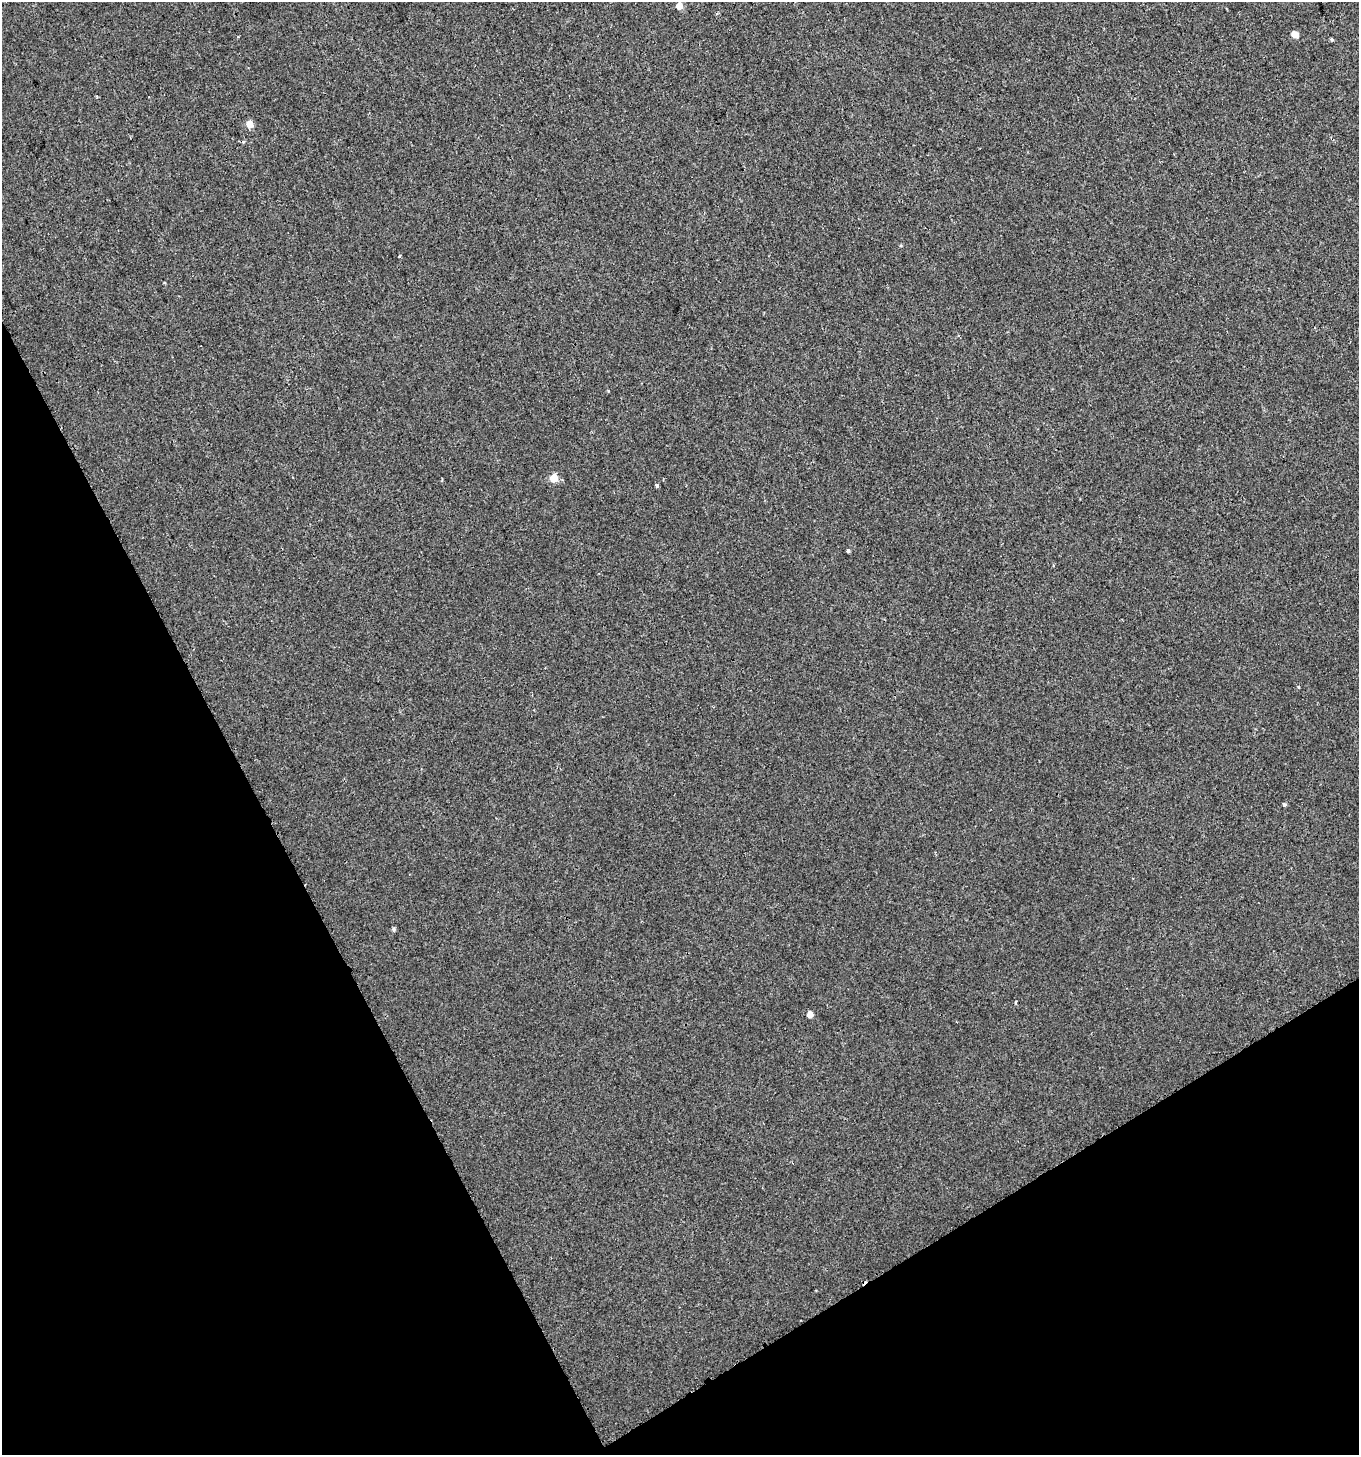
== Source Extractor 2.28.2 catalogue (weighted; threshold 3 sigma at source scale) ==
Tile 14 of 4 x 4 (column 2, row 4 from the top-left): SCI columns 1475-2831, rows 10-1462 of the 5720 x 5827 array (HDU 1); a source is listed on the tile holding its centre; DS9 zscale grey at full resolution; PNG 1361 x 1457 px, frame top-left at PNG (2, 2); no overlay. Shown black and unused: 27% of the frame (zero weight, under 2 of 3 exposures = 1% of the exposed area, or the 3 px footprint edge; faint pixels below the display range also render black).
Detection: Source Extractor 2.28.2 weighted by HDU 2 'WHT'; one run over the whole footprint, this tile lists its part. Background 1.24e-04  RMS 0.0048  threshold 0.0217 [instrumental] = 3 sigma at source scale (4.5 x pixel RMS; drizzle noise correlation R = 1.50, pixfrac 1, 0.0396/0.0396 arcsec/px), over >= 5 px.
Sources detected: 18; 3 cosmic-ray / hot-pixel residue — not listed; the other 15 listed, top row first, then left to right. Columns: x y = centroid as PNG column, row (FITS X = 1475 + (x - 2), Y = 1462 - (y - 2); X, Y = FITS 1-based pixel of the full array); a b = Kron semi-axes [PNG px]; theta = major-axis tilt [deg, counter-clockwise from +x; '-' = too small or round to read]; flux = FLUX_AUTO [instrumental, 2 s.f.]
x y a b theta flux
679 6 5 5 - 6.7
1295 35 8 6 -23 4
1332 40 6 3 -19 0.58
249 124 6 5 - 6.3
399 256 3 3 - 0.86
554 478 5 5 - 12
657 485 3 3 - 1.3
848 551 3 3 - 2.5
1053 565 3 3 - 0.57
1299 687 3 3 - 1.3
1284 805 3 3 - 1.8
394 929 5 5 - 0.88
1016 1003 4 3 - 0.75
810 1014 5 4 - 4.2
816 1290 2 2 - 0.32